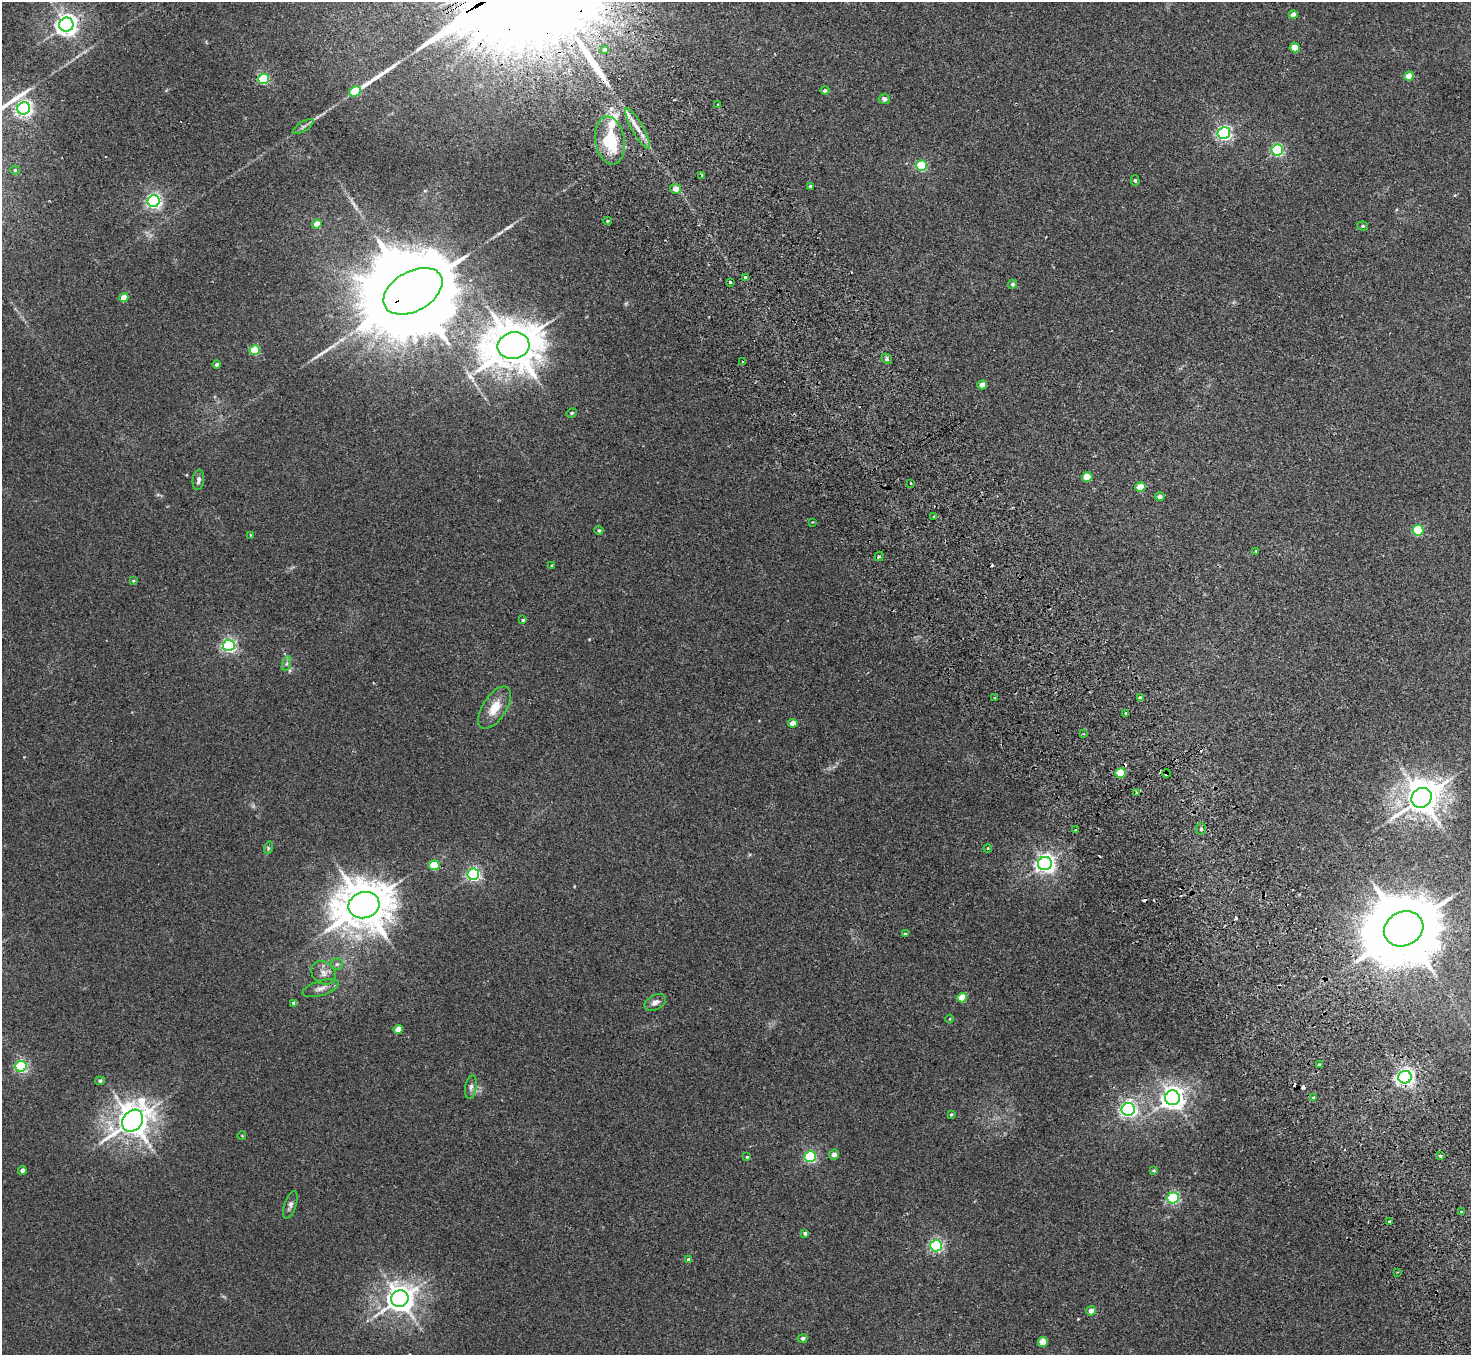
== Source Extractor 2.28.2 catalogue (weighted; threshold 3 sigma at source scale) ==
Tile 6 of 4 x 4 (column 2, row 2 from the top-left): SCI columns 1521-2989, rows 2906-4258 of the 5982 x 5946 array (HDU 1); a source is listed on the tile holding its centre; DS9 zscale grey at full resolution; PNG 1473 x 1357 px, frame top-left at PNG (2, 2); each listed source drawn as its Kron ellipse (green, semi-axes under 4 px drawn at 4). Shown black and unused: <1% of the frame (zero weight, under 2 of 3 exposures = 3% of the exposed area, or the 3 px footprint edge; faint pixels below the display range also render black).
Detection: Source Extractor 2.28.2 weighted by HDU 2 'WHT'; one run over the whole footprint, this tile lists its part. Background 0.0178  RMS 0.0058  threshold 0.0263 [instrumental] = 3 sigma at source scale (4.5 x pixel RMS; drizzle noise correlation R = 1.50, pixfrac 1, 0.05/0.05 arcsec/px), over >= 5 px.
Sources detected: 129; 1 too faint to see at this stretch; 9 cosmic-ray / hot-pixel residue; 6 long thin detections or spike segments (spike, bleed or trail) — neither listed nor drawn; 1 inside a brighter listed object's ellipse — not listed separately; the other 112 listed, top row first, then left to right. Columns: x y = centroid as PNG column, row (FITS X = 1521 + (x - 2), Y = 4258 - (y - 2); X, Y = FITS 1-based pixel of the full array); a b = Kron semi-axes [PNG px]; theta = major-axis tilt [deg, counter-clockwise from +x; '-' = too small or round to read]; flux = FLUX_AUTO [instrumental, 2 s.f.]
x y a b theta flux
1293 15 4 4 - 4.1
66 25 7 7 - 400
1295 47 5 5 - 11
604 49 4 3 - 5.6
1409 76 5 4 - 7.3
263 79 5 5 - 55
825 90 4 4 - 1.3
355 91 6 5 - 22
884 99 5 5 - 1.7
718 104 3 3 - 1.5
24 108 6 6 - 200
303 127 12 4 32 1.7
638 128 23 5 -60 6
1224 133 6 6 - 140
610 140 24 14 -80 29
1277 150 6 5 - 82
921 166 5 5 - 50
15 170 4 4 - 0.68
702 175 3 3 - 0.67
1135 180 5 4 - 0.7
810 186 3 3 - 0.8
676 189 5 5 - 5.3
154 201 6 6 - 160
607 221 4 3 - 0.51
317 224 4 4 - 8.7
1363 226 5 4 - 0.9
745 277 3 3 - 3.9
730 282 3 3 - 2.6
1013 284 4 4 - 1.3
413 291 32 20 29 19000
124 298 5 4 - 8.8
513 346 16 13 11 2500
255 350 5 5 - 24
887 359 6 4 -47 0.99
743 362 4 3 - 3.5
216 365 4 4 - 1.6
982 385 5 4 - 6.4
571 413 5 4 - 1
1087 477 5 4 - 10
198 480 10 5 83 2.3
911 483 3 3 - 1.1
1140 487 5 5 - 11
1160 496 5 4 - 1.9
934 516 3 3 - 2.5
812 522 2 2 - 0.35
599 530 4 4 - 0.88
1418 530 5 5 - 44
250 535 4 2 - 0.43
1256 551 4 3 - 0.5
879 556 5 3 - 0.96
552 566 3 3 - 0.73
133 581 4 4 - 0.5
523 620 4 3 - 0.74
229 645 6 5 - 130
287 664 8 3 71 1.1
995 698 3 2 - 0.65
1141 698 3 3 - 4.8
495 708 24 12 57 10
1126 713 3 3 - 4.4
793 723 4 4 - 5.9
1083 734 3 3 - 0.71
1121 773 5 5 - 17
1166 773 4 3 - 5.5
1137 793 3 3 - 2.4
1422 798 10 9 - 1200
1201 829 6 5 - 1
1075 830 3 3 - 0.51
268 848 6 4 73 0.98
988 848 4 3 - 0.5
1045 864 7 6 - 300
434 865 5 5 - 18
473 874 6 5 - 130
364 905 15 13 14 2600
1404 929 20 17 25 6700
905 934 3 3 - 1.6
337 964 6 6 - 1.2
324 973 13 11 -39 4.3
320 988 18 7 17 3.7
962 998 5 4 - 14
655 1002 11 7 28 2.9
294 1003 4 4 - 2
950 1019 4 3 - 0.4
398 1029 5 4 - 7.5
1320 1065 4 3 - 0.84
21 1066 5 5 - 90
1405 1077 6 6 - 260
100 1081 5 4 - 1.2
471 1087 12 5 80 2.3
1172 1098 7 7 - 470
1314 1098 3 3 - 2.7
1128 1109 6 6 - 200
951 1114 4 3 - 0.62
132 1121 12 9 50 1100
242 1136 4 3 - 0.42
834 1155 5 5 - 3.4
1440 1156 3 3 - 2.5
747 1157 4 3 - 0.6
810 1157 5 5 - 76
22 1170 4 4 - 2.6
1154 1170 4 4 - 0.73
1173 1198 5 5 - 75
290 1205 14 6 71 2.2
1461 1212 3 3 - 1.6
1389 1221 3 3 - 2.3
805 1233 4 3 - 1.4
936 1246 6 5 - 99
689 1260 4 4 - 1
1398 1272 4 2 - 0.49
400 1299 9 8 - 770
1091 1311 5 5 - 3.2
802 1338 5 4 - 1.9
1043 1342 5 4 - 11
Overlapping masked pixels (flux is a lower limit): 2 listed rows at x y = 413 291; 1166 773